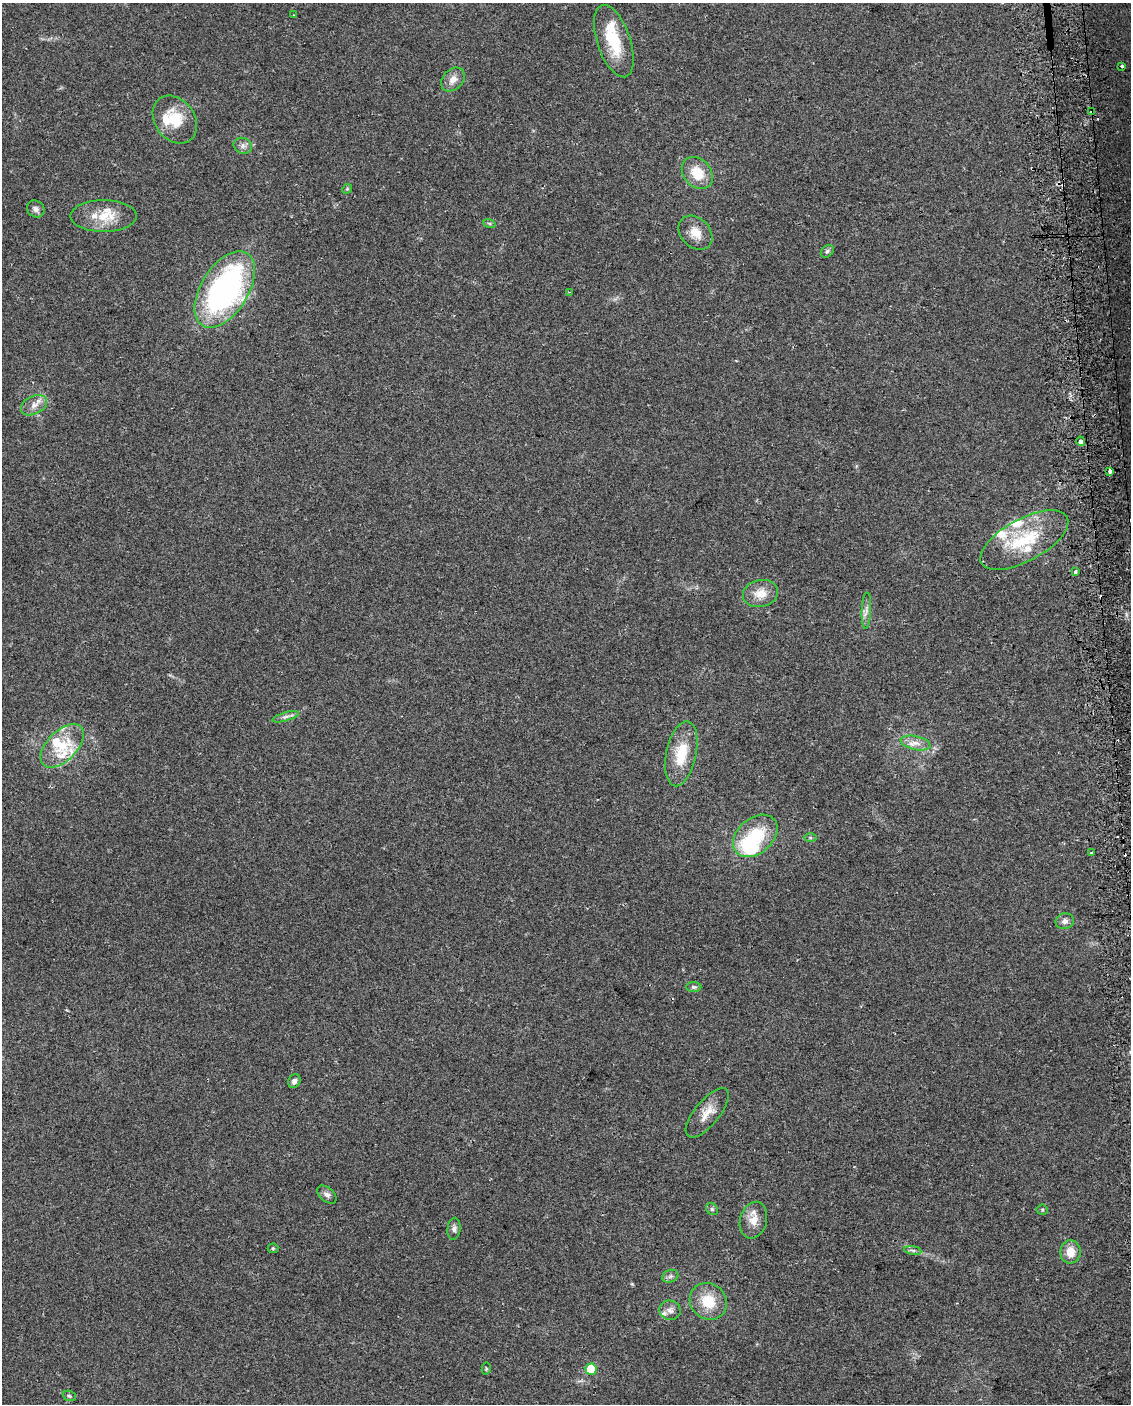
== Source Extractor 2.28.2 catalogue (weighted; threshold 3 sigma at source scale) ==
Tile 6 of 4 x 3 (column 2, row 2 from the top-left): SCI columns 1161-2289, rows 1452-2853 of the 4578 x 4261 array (HDU 1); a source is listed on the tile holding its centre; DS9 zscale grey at full resolution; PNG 1133 x 1406 px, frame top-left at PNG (2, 3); each listed source drawn as its Kron ellipse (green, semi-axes under 4 px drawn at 4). Shown black and unused: <1% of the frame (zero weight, under 2 of 3 exposures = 2% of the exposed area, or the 3 px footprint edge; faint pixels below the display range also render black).
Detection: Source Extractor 2.28.2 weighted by HDU 2 'WHT'; one run over the whole footprint, this tile lists its part. Background 0.102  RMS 0.01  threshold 0.045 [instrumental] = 3 sigma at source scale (4.5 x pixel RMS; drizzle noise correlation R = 1.50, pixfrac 1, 0.0396/0.0396 arcsec/px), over >= 5 px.
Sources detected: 66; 3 inside a brighter object's white glare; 8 cosmic-ray / hot-pixel residue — neither listed nor drawn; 7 inside a brighter listed object's ellipse — not listed separately; the other 48 listed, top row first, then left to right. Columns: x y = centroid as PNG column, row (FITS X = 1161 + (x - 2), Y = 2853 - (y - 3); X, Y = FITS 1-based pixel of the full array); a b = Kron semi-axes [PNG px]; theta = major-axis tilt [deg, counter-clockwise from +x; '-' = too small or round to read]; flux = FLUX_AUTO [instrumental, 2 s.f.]
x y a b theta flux
294 15 3 2 - 0.88
614 41 38 16 -71 44
1122 66 3 3 - 8.3
453 79 13 10 47 8.9
1092 112 3 3 - 4.5
175 120 26 20 -54 33
243 146 9 7 -23 4.3
697 173 18 13 -49 23
347 189 5 4 - 1.1
36 209 9 8 - 4.2
104 216 33 16 0 28
489 223 6 4 -19 1.5
695 233 19 14 -46 15
827 251 7 5 44 2
225 290 42 23 58 270
569 292 3 3 - 0.74
34 405 14 9 27 7.8
1081 441 5 4 - 8.1
1110 471 4 3 - 13
1024 540 49 21 28 59
1075 572 4 3 - 2.2
760 594 17 13 12 15
866 611 18 4 88 5
286 717 14 4 16 3.3
916 743 15 7 -13 7.6
62 746 27 15 45 32
681 754 33 15 78 33
755 836 25 17 41 49
810 837 6 4 0 1.7
1092 853 4 3 - 2.2
1065 921 9 8 - 4.4
694 987 7 5 -1 2
294 1081 7 6 - 3.7
707 1113 30 12 50 15
327 1195 11 7 -41 4.1
712 1209 6 5 - 1.9
1042 1210 5 5 - 1.3
753 1220 19 13 74 13
454 1229 11 6 84 3.6
273 1248 5 5 - 1.2
913 1250 8 4 -9 2.4
1070 1252 12 10 87 13
670 1276 8 6 21 2.8
708 1301 19 17 -43 28
670 1310 11 9 -16 5.1
486 1369 6 4 79 1.3
591 1369 5 5 - 41
69 1396 7 5 -23 1.6
Overlapping masked pixels (flux is a lower limit): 2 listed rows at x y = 1092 112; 1081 441